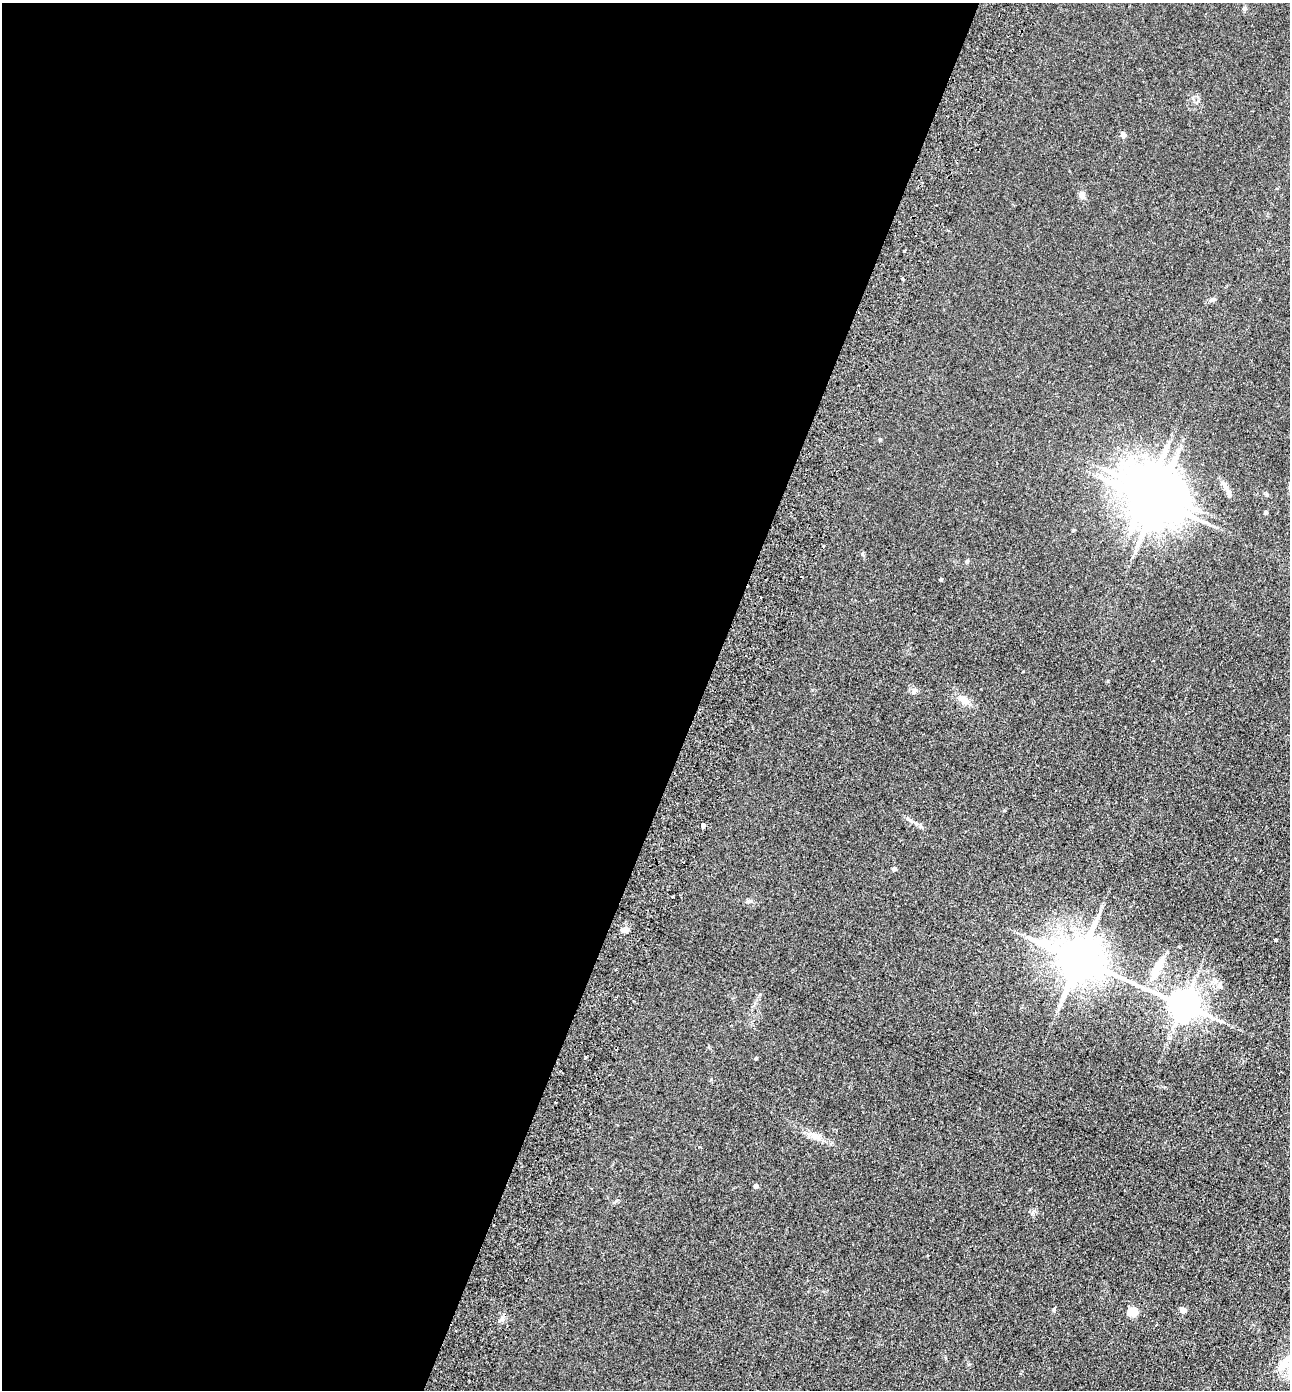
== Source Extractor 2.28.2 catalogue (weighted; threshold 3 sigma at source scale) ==
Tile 5 of 4 x 4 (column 1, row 2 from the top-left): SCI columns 195-1482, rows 2802-4189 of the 5672 x 5603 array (HDU 1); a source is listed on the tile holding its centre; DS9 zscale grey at full resolution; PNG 1292 x 1392 px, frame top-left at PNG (2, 3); no overlay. Shown black and unused: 54% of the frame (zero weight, under 2 of 3 exposures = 3% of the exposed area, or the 3 px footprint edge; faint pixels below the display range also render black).
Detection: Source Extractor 2.28.2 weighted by HDU 2 'WHT'; one run over the whole footprint, this tile lists its part. Background 0.105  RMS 0.01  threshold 0.0471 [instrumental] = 3 sigma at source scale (4.5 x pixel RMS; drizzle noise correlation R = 1.50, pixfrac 1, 0.05/0.05 arcsec/px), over >= 5 px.
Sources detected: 40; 1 inside a brighter object's white glare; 2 cosmic-ray / hot-pixel residue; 1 long thin detection or spike segment (spike, bleed or trail) — not listed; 3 inside a brighter listed object's ellipse — not listed separately; the other 33 listed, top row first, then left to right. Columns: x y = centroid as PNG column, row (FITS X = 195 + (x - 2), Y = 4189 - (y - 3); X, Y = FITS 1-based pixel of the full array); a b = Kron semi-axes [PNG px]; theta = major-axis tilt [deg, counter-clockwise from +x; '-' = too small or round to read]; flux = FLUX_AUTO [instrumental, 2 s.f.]
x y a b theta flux
1244 8 6 5 - 1.9
1123 135 7 6 - 3.4
1082 195 10 7 -74 4.2
904 251 3 3 - 1.6
902 279 3 3 - 2.9
1211 300 7 5 16 2.3
880 439 4 4 - 1.1
1224 485 16 5 -60 5
1156 501 14 11 1 4400
1266 512 4 3 - 3.5
862 554 6 4 -87 1.3
941 579 4 3 - 1.2
914 691 8 6 43 2.8
964 700 16 9 -38 9.1
703 825 4 3 - 14
894 869 4 4 - 3.9
672 897 3 3 - 2.8
748 901 7 5 7 2
625 930 8 6 4 4.7
1275 940 4 3 - 1.2
1079 959 14 11 -20 3900
1159 964 25 9 56 14
1219 985 8 6 88 3.3
1183 1005 10 8 -20 1800
586 1057 3 3 - 1.1
756 1058 4 3 - 1.5
814 1136 11 6 -44 5.4
756 1186 4 4 - 4.3
1054 1310 6 4 90 1.2
1183 1310 4 4 - 13
1132 1311 5 5 - 46
1283 1364 22 12 45 17
1289 1377 8 8 - 5.1
Isophote crosses this tile's border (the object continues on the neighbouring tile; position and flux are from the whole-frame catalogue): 1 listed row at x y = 1289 1377
Unlisted compact peaks at least as high as the median listed source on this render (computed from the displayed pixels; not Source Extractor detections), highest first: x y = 967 561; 616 1201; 1267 494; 1023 671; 711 1079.